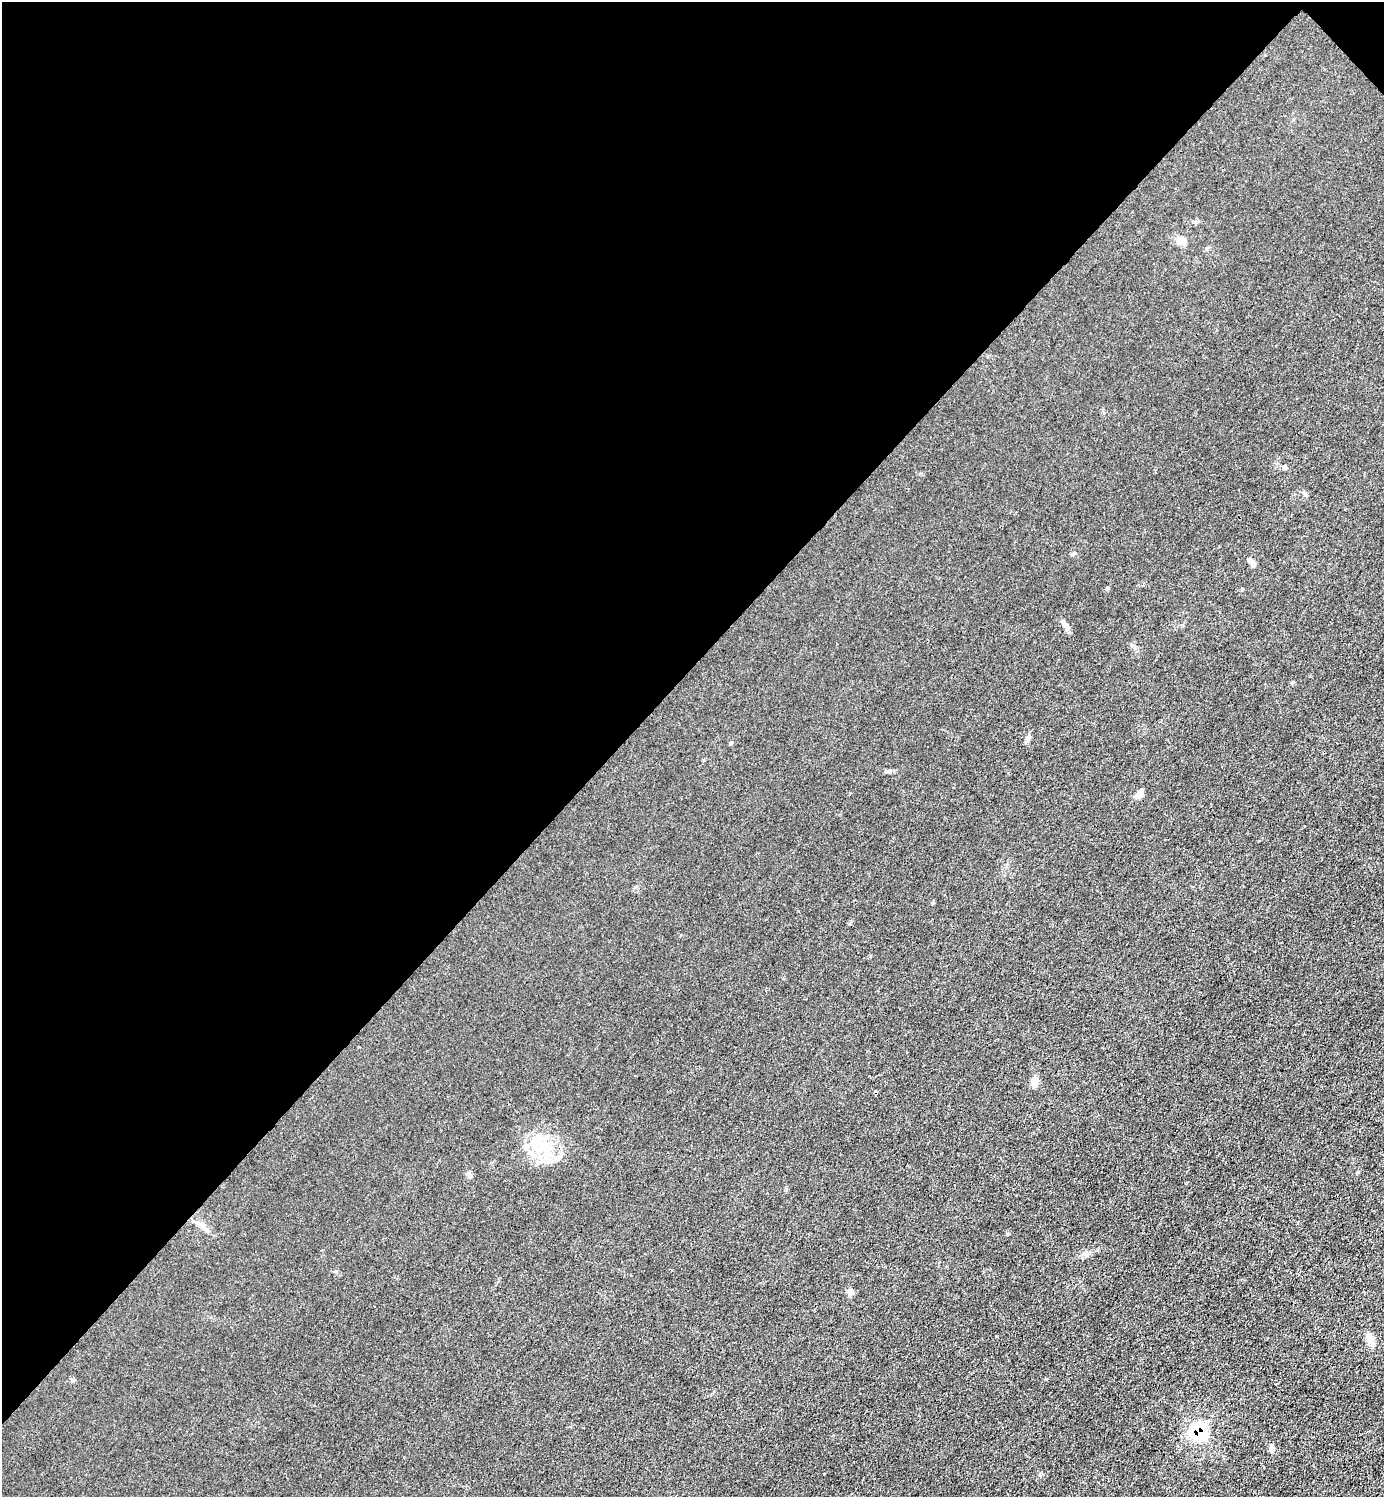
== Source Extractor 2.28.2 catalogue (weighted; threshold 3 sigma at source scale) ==
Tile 2 of 4 x 4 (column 2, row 1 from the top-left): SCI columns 1683-3064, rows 4488-5982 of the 5985 x 5985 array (HDU 1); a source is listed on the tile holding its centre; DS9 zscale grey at full resolution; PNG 1386 x 1499 px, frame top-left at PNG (2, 2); no overlay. Shown black and unused: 45% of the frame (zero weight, under 3 of 4 exposures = <1% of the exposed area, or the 3 px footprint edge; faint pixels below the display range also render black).
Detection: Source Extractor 2.28.2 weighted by HDU 2 'WHT'; one run over the whole footprint, this tile lists its part. Background 0.0213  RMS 0.0062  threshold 0.0279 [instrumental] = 3 sigma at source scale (4.5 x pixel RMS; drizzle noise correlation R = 1.50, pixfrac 1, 0.05/0.05 arcsec/px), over >= 5 px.
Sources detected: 17; all 17 listed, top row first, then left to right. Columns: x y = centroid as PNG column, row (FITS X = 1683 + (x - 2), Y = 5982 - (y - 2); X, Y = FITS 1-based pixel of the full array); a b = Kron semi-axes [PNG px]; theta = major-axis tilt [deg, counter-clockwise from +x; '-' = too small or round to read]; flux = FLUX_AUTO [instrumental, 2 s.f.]
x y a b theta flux
1196 222 5 5 - 1.1
1181 240 10 8 -19 5.5
1284 467 7 5 48 1.1
1073 554 6 4 24 0.99
1250 561 11 6 -33 2
1065 624 9 5 -67 1.9
1028 738 9 5 56 1.9
1139 794 11 6 57 3.6
933 903 5 3 - 0.62
1034 1082 12 8 85 4.3
544 1147 27 16 -10 20
469 1174 7 5 -53 1.7
849 1292 10 5 -79 2
1369 1338 19 7 -71 4.9
73 1380 5 5 - 0.97
1198 1431 8 7 - 79
1271 1448 9 5 80 1.7
Overlapping masked pixels (flux is a lower limit): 1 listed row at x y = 1198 1431
Unlisted compact peaks at least as high as the median listed source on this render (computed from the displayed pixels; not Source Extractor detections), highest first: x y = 1046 1379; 1107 588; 1293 682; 1242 589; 1358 1172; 1040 1475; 889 771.